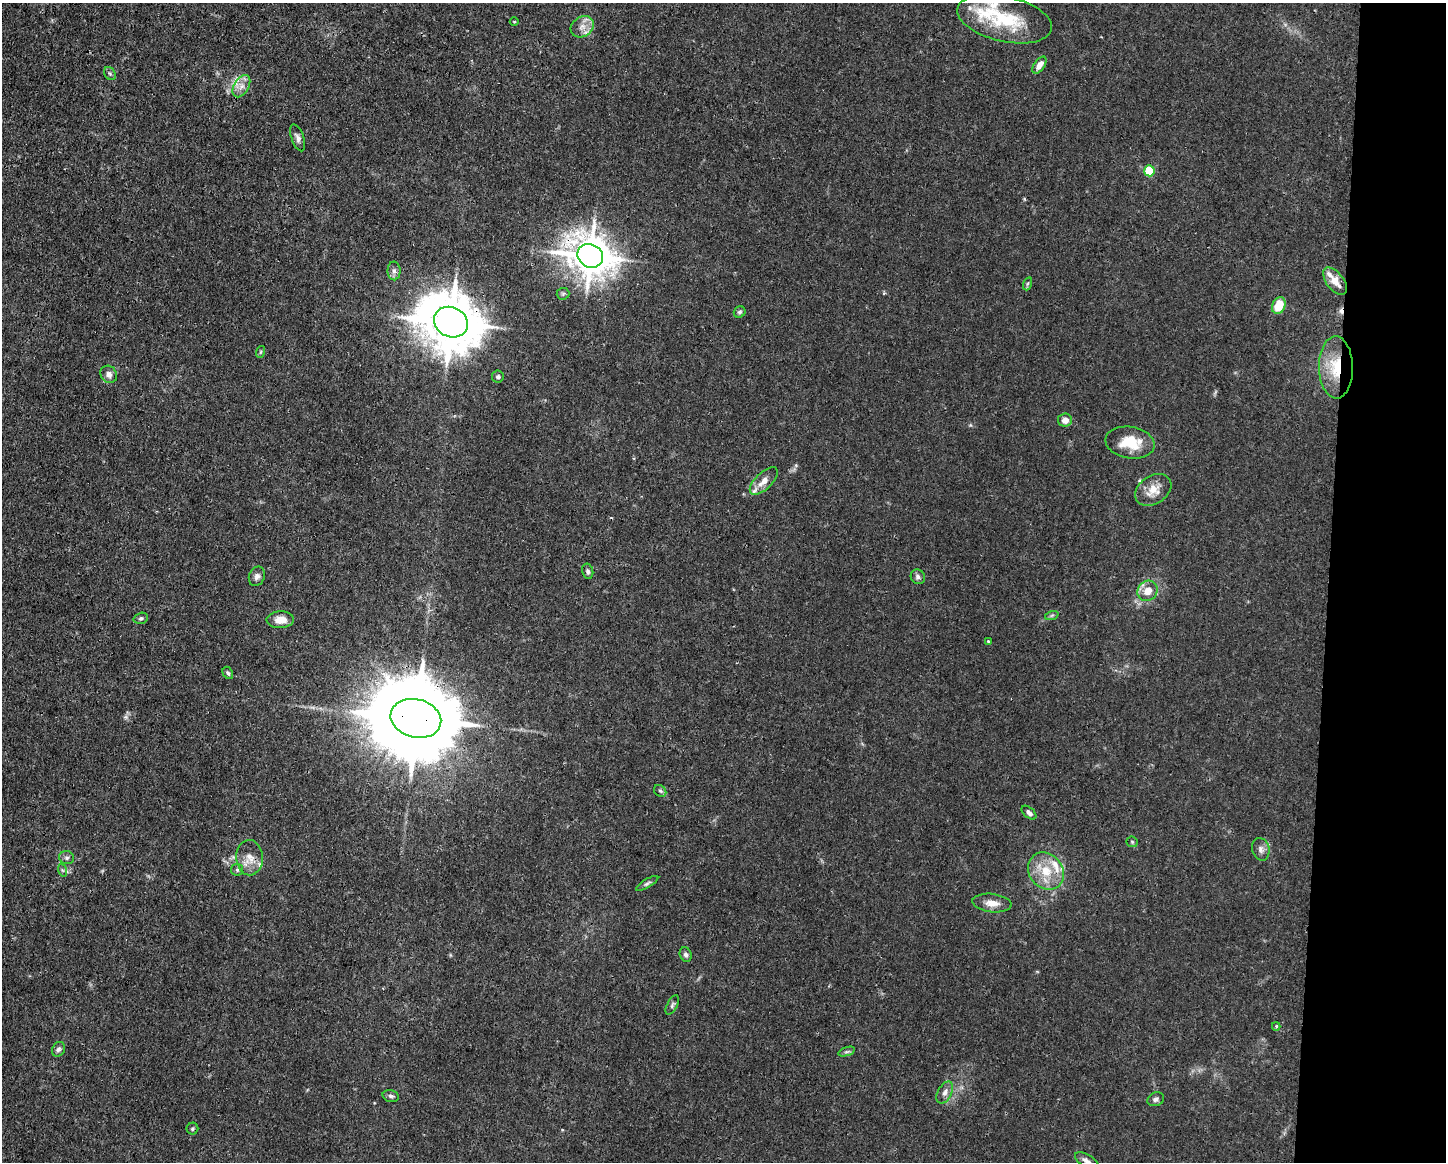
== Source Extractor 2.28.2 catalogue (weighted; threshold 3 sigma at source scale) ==
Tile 9 of 3 x 4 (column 3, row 3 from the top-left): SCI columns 3001-4444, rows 1161-2320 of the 4667 x 4639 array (HDU 1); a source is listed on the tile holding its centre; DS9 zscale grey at full resolution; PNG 1448 x 1164 px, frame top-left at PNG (2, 3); each listed source drawn as its Kron ellipse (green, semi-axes under 4 px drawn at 4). Shown black and unused: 8% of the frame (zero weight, under 3 of 4 exposures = <1% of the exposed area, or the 3 px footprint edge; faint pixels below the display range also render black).
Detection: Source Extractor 2.28.2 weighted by HDU 2 'WHT'; one run over the whole footprint, this tile lists its part. Background 0.0157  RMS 0.0024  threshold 0.0109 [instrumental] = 3 sigma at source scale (4.5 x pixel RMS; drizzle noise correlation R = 1.50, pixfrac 1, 0.05/0.05 arcsec/px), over >= 5 px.
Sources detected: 62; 1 cosmic-ray / hot-pixel residue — neither listed nor drawn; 6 inside a brighter listed object's ellipse — not listed separately; the other 55 listed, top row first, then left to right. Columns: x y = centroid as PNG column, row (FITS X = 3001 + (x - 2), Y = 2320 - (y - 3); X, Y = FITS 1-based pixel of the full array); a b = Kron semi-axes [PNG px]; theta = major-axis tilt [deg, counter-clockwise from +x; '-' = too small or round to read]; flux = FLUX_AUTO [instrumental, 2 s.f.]
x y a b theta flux
1005 19 48 22 -13 16
514 22 4 3 - 0.2
582 27 12 9 36 2.1
1039 65 9 5 55 1.7
110 73 7 5 -53 0.51
241 86 12 7 60 1.7
298 138 14 6 -70 0.95
1149 171 5 5 - 13
590 256 13 11 -29 680
394 271 9 6 -89 0.84
1335 281 16 8 -52 3
1027 284 6 4 71 0.37
563 294 6 6 - 0.43
1279 305 9 6 65 5.3
740 312 6 5 - 0.52
451 322 17 14 -26 1400
260 352 6 3 70 0.3
1336 367 31 17 -89 9.5
109 374 9 8 - 1.3
498 377 6 6 - 0.49
1065 420 7 6 - 1.6
1130 443 25 15 -9 6.5
764 481 18 8 45 2.2
1153 490 19 14 32 3.8
588 571 8 5 -78 0.6
257 576 10 7 67 0.94
918 577 7 7 - 0.8
1147 591 11 9 47 2.8
1052 615 7 4 19 0.42
141 618 7 5 18 0.53
280 620 13 8 2 2.5
988 641 4 4 - 0.22
228 673 6 4 -60 0.51
416 718 26 19 -14 5200
660 791 7 5 -42 0.52
1029 813 9 5 -41 0.82
1132 842 6 5 - 0.35
1261 849 11 8 -74 1.2
67 858 7 6 - 0.64
249 858 17 13 -88 3
62 870 6 4 -71 0.39
237 870 6 5 - 0.5
1046 871 20 16 -51 6.4
647 883 12 4 30 0.59
992 903 20 9 -6 2.6
686 954 7 5 -68 0.68
672 1005 10 5 61 0.55
1276 1026 4 3 - 0.37
58 1049 8 6 58 0.69
846 1052 8 4 19 0.45
945 1093 12 7 62 1.3
391 1096 8 5 -15 0.64
1156 1099 8 6 20 0.74
192 1129 6 6 - 0.46
1087 1161 13 6 -29 1
Overlapping masked pixels (flux is a lower limit): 4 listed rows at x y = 590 256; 451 322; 1336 367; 416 718
Isophote crosses this tile's border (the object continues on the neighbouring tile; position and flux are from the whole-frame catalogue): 1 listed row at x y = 1087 1161